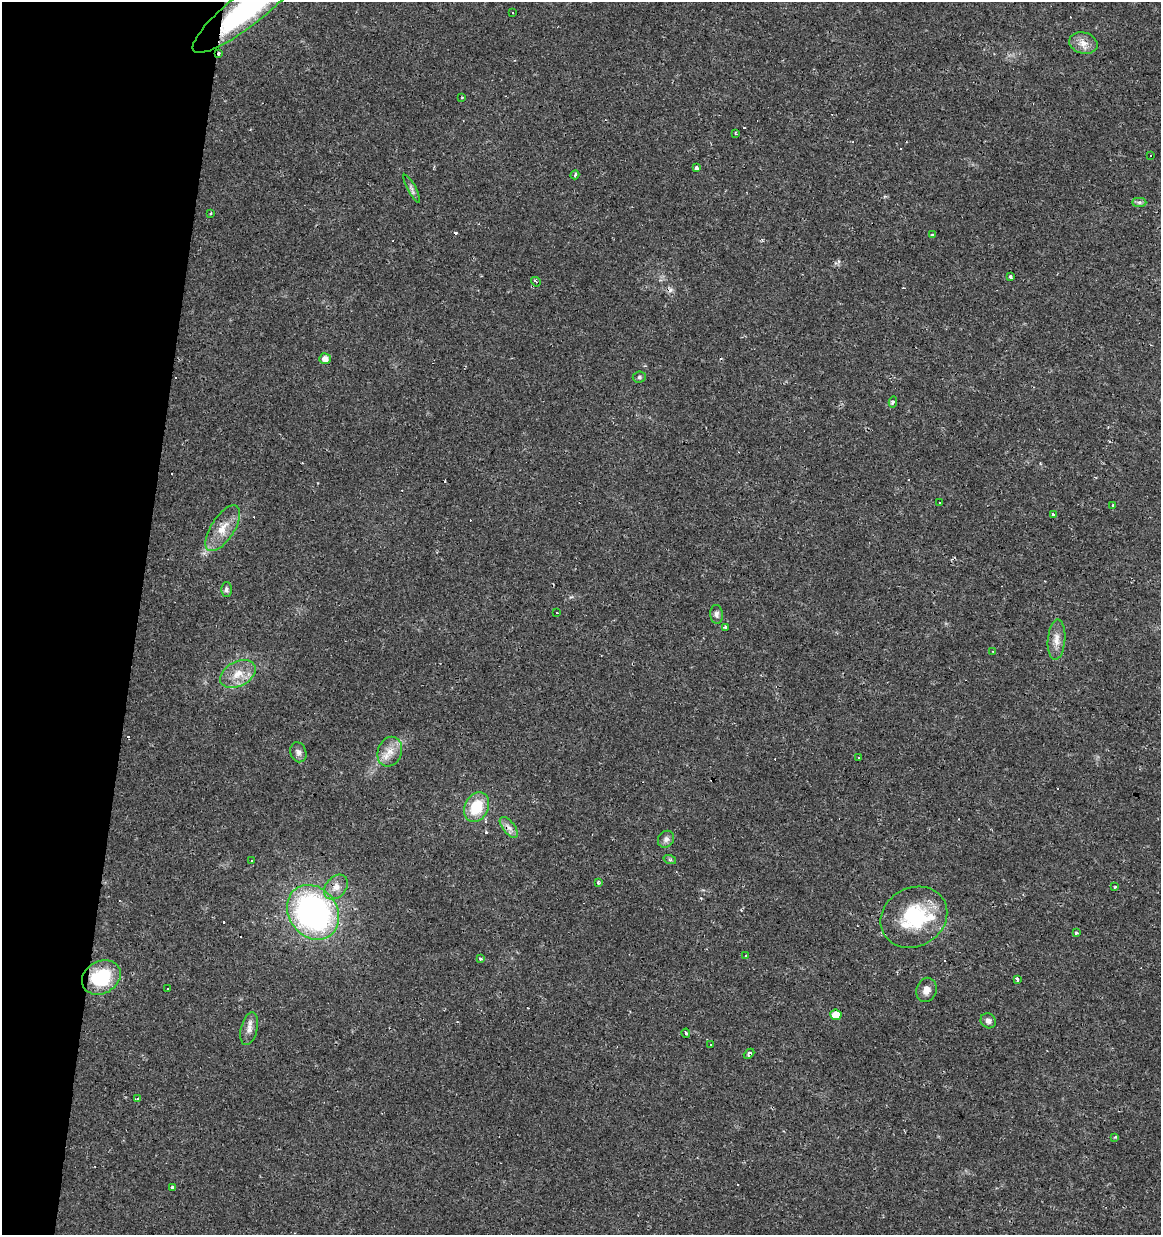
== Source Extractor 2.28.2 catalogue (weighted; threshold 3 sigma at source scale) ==
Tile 9 of 4 x 4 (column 1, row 3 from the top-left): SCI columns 284-1442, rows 1234-2466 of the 5143 x 4939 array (HDU 1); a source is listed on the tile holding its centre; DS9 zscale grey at full resolution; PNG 1163 x 1237 px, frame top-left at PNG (2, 2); each listed source drawn as its Kron ellipse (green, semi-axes under 4 px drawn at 4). Shown black and unused: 12% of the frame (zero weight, under 2 of 3 exposures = <1% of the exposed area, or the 3 px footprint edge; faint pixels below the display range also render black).
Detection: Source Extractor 2.28.2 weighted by HDU 2 'WHT'; one run over the whole footprint, this tile lists its part. Background 0.0131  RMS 0.0031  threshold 0.0138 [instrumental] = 3 sigma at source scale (4.5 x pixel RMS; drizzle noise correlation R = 1.50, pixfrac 1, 0.0396/0.0396 arcsec/px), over >= 5 px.
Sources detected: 88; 29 cosmic-ray / hot-pixel residue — neither listed nor drawn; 1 inside a brighter listed object's ellipse — not listed separately; the other 58 listed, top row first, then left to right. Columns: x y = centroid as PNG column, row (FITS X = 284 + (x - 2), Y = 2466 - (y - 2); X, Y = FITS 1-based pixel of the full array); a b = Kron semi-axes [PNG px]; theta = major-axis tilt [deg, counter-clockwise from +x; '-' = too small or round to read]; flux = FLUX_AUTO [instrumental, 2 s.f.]
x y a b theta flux
248 8 70 17 38 58
512 13 3 3 - 0.78
1083 43 14 10 -15 2.8
219 53 4 3 - 0.8
462 98 3 2 - 0.34
736 133 4 2 - 0.3
1151 155 3 2 - 0.38
697 168 4 3 - 0.87
575 175 4 3 - 0.97
412 189 16 4 -62 1
1139 202 7 4 0 0.63
210 213 3 3 - 1.1
932 235 3 3 - 2
1010 277 4 4 - 1.2
536 282 5 3 - 0.52
325 359 6 5 - 2
639 377 6 5 - 0.59
893 402 5 4 - 0.7
939 502 3 3 - 0.86
1113 505 4 3 - 2.2
1054 514 3 3 - 2.8
223 528 26 11 57 5.4
226 590 7 5 90 0.83
557 613 3 2 - 0.36
717 614 9 6 -85 0.99
725 627 4 3 - 0.41
1056 640 20 8 85 3
993 651 4 3 - 0.28
238 674 19 12 26 5.1
298 752 10 8 -71 1.3
390 752 15 12 69 3.7
859 758 3 2 - 1.1
476 807 15 11 62 10
509 827 12 6 -52 1.7
666 839 9 7 50 1.1
252 860 3 3 - 0.49
670 860 6 4 -19 0.44
598 882 4 3 - 0.32
336 887 14 10 49 2.9
1115 887 4 3 - 0.27
313 912 29 24 -53 93
914 917 34 29 28 22
1076 933 3 3 - 2.6
746 956 3 3 - 0.4
480 959 4 4 - 0.57
101 977 20 16 30 17
1017 980 4 3 - 2.6
167 989 3 3 - 1
926 990 12 10 70 2.6
836 1015 5 5 - 4.9
988 1021 8 7 - 1.3
249 1029 16 8 76 2.1
686 1033 4 3 - 0.41
711 1045 3 2 - 0.51
749 1054 6 3 42 0.77
137 1099 3 3 - 0.94
1115 1137 4 3 - 0.47
172 1188 3 3 - 1.1
Overlapping masked pixels (flux is a lower limit): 2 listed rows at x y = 248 8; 219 53
Isophote crosses this tile's border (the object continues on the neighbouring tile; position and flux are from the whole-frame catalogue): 1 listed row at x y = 248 8